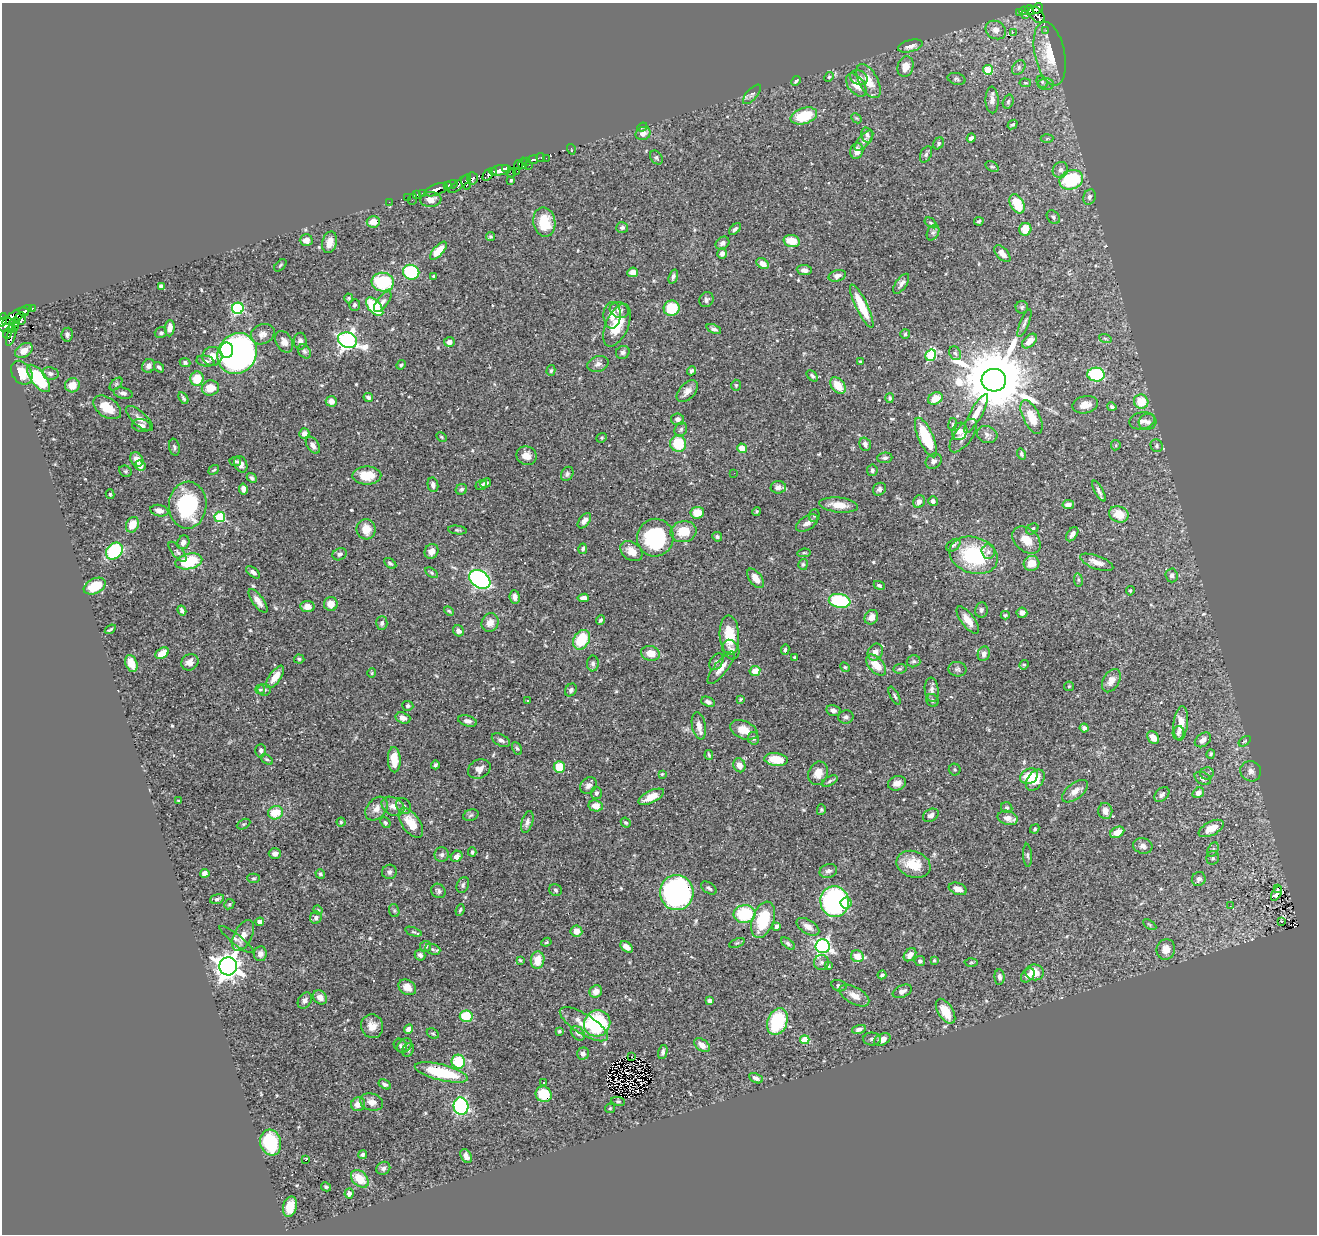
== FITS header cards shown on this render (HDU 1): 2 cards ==
NAXIS1  =                 1315
NAXIS2  =                 1232

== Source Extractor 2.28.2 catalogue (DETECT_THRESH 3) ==
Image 1315 x 1232 px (HDU 1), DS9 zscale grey, 1 PNG px = 1 image px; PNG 1319 x 1236 px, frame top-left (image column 1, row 1232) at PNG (2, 3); each listed source drawn as its Kron ellipse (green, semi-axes under 4 px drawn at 4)
Background 0.557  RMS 0.021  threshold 0.0639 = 3 sigma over >= 5 px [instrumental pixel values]
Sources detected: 576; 7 with non-positive FLUX_AUTO (blend fragments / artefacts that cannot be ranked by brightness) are neither listed nor drawn; of the other 569, the 500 brightest by FLUX_AUTO listed and drawn (69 fainter detections omitted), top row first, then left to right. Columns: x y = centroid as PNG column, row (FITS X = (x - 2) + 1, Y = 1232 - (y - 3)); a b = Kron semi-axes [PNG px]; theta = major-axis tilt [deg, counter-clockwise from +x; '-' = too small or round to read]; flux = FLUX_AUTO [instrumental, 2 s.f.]
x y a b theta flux
1038 8 5 4 - 91
1030 10 5 3 - 74
1024 11 5 3 - 55
1020 12 3 3 - 14
1026 15 3 3 - 3.4
1037 15 10 6 -47 180
996 30 11 8 -31 11
1046 30 3 2 - 3.5
1013 32 2 2 - 1500
910 46 12 6 16 8.6
1050 54 32 15 -78 51
905 67 10 7 73 16
1019 68 8 6 55 4.5
988 70 5 5 - 42
829 77 5 4 - 1.8
859 78 9 7 -21 8.2
956 79 9 5 -15 3.3
796 81 5 3 - 2.7
868 81 19 9 -62 25
1042 82 6 5 - 3.2
1025 83 6 4 -6 1.7
1046 84 8 6 0 4.5
856 85 13 8 -52 16
752 94 12 5 48 4.3
992 100 13 6 -89 8.2
1008 102 7 5 72 2.7
804 116 14 8 17 50
856 118 6 4 -43 2
1013 124 5 4 - 2.8
642 127 5 4 - 1.7
643 134 7 6 - 8.2
867 135 7 5 -77 3.6
971 138 4 3 - 4.6
1047 139 6 4 3 1.8
864 141 12 5 49 6.4
939 143 6 5 - 2.6
571 149 5 3 - 5
857 151 8 6 75 13
926 154 8 5 64 3.1
541 157 4 3 - 47
656 157 8 5 -53 2.9
546 158 2 2 - 2.7
533 160 5 3 - 83
526 161 3 2 - 6.8
523 163 6 3 77 32
518 165 5 2 - 13
528 165 3 2 - 14
992 167 7 4 -32 2.3
506 168 3 3 - 110
500 170 11 5 9 620
1060 170 8 7 - 5.8
493 171 3 2 - 17
517 171 2 2 - 3.5
511 173 4 2 - 8.6
488 175 7 3 55 120
473 178 6 5 - 170
511 180 4 3 - 2
1071 180 12 9 21 100
466 182 7 5 -77 110
451 184 6 3 18 240
460 184 14 4 39 150
447 185 3 3 - 90
436 190 12 5 20 440
422 193 2 2 - 7.9
417 194 3 2 - 10
407 197 2 2 - 4
1089 197 8 6 69 4.8
412 199 6 2 68 13
431 200 10 7 5 11
389 202 2 2 - 3.6
1017 204 10 6 -62 40
1053 217 7 5 -50 3.3
979 221 5 3 - 2.2
373 222 6 6 - 13
544 222 15 11 -79 41
931 223 7 3 -35 1.9
622 228 6 5 - 3.3
735 229 7 4 44 3.2
1025 229 6 6 - 24
933 233 8 5 62 3.6
491 236 4 4 - 2
306 240 6 6 - 9.8
792 241 8 6 -14 26
330 242 11 7 75 13
722 243 7 6 - 5.3
438 251 11 5 48 27
722 253 5 5 - 5.7
1002 254 10 5 -46 9.3
763 263 7 5 -35 10
280 265 7 4 45 2.2
804 270 7 5 -6 6.9
411 272 8 7 - 110
633 272 5 4 - 8.4
434 276 4 3 - 2.2
673 276 7 4 73 3.8
837 276 9 5 17 6.7
383 282 11 9 -6 86
901 284 11 5 55 5.6
161 286 4 3 - 3.3
349 298 5 4 - 1.8
706 300 8 6 56 4.5
383 302 12 5 53 5.3
355 305 6 5 - 2.9
862 306 24 6 -64 45
375 307 11 6 -49 79
1022 307 6 6 - 2.9
32 308 3 3 - 37
238 308 6 5 - 160
672 308 8 7 - 50
619 310 10 7 -18 6.9
24 312 5 3 - 150
17 315 17 5 32 250
612 315 13 8 88 12
21 318 6 5 - 220
2 320 7 3 75 150
15 322 5 4 - 210
1024 323 15 4 68 4.2
6 325 9 7 -5 290
617 325 23 11 66 38
13 328 6 3 30 42
170 328 8 5 85 12
714 329 8 4 -24 4
161 333 6 5 - 3.5
7 334 5 3 - 110
262 334 12 9 26 9.3
905 334 5 5 - 2.2
67 335 7 5 80 4.1
11 337 10 3 71 13
1105 338 6 4 -19 2.5
347 340 9 7 -20 560
300 341 8 6 88 5.2
1030 341 9 5 43 13
284 342 11 8 -62 9.5
449 342 5 5 - 5.7
24 350 10 6 32 15
226 350 7 7 - 64
304 351 8 5 -56 3.5
623 352 7 6 - 4.3
237 353 21 19 54 780
955 353 7 5 -58 3.2
931 355 6 5 - 98
212 356 10 9 - 16
205 361 9 5 -11 5.2
185 362 5 4 - 3.5
860 362 4 3 - 2.3
598 364 11 8 17 6.1
401 365 5 4 - 2.7
149 366 7 6 - 6.9
159 367 6 4 -48 2.9
551 370 5 4 - 2.2
691 371 5 4 - 2.8
22 373 13 9 -55 27
50 373 8 6 -10 5.3
1096 375 8 7 - 110
812 376 6 4 -45 2.9
39 378 16 7 -52 99
197 379 7 6 - 34
994 380 12 11 - 16000
116 384 8 4 45 2.9
72 385 7 7 - 18
736 385 5 4 - 1.8
838 386 9 6 -50 25
210 388 9 7 14 21
687 391 13 8 48 11
123 393 9 5 -13 4.7
368 397 5 4 - 3.3
183 398 6 4 -57 3
889 398 5 4 - 2.7
935 399 8 5 28 24
331 401 5 5 - 11
1141 402 7 7 - 39
1085 405 13 8 11 14
107 407 16 9 -34 29
1112 407 5 4 - 3.4
976 413 22 6 61 17
1031 417 18 8 -64 26
139 418 17 7 -42 9.3
677 419 6 6 - 4.6
1142 421 13 8 12 8.5
1148 422 9 8 - 6.2
952 424 6 3 81 1.7
142 426 9 6 -9 6.5
681 429 7 6 - 3.5
960 431 9 7 71 11
304 433 5 5 - 7.2
987 434 10 8 -18 5.8
963 436 20 8 53 9.3
442 437 6 4 -29 1.8
926 437 21 7 -66 77
602 438 5 4 - 2
678 444 8 8 - 48
865 444 7 5 -73 4.9
313 445 9 5 -56 6.5
1116 445 5 4 - 1.8
1157 446 6 6 - 3.2
174 447 8 5 -80 3.3
742 448 5 4 - 17
1022 454 5 4 - 2.7
527 456 10 9 - 12
885 458 8 5 5 3.2
137 459 7 6 - 11
235 461 6 4 -10 2.2
934 461 8 7 - 5.1
241 464 9 6 -67 7.4
140 465 5 5 - 7.4
214 470 6 3 37 2.2
872 470 6 5 - 3.3
125 471 6 5 - 2.5
734 473 2 2 - 1.9
567 474 7 6 - 3.4
367 475 14 9 1 34
252 478 5 4 - 3.7
486 483 6 4 29 3.4
433 485 7 5 -78 5.1
481 485 6 5 - 3
778 487 7 6 - 6.8
243 489 5 4 - 6
461 489 6 5 - 3.1
879 489 7 6 - 4.3
1099 491 12 4 -61 4.8
110 494 5 3 - 1.8
933 501 5 4 - 4.4
919 502 6 5 - 7.2
188 505 23 19 86 130
839 505 19 7 -6 20
1068 505 6 4 10 5.7
159 511 9 5 -11 8.6
757 512 4 4 - 1.8
697 513 7 6 - 19
1119 514 10 8 -20 24
814 515 6 5 - 2.6
220 517 5 5 - 98
584 521 9 5 52 7.7
807 523 12 6 31 7.4
132 525 8 6 59 19
366 529 10 9 - 21
1032 529 6 5 - 3.9
457 530 9 4 -7 2.4
683 532 13 10 11 30
1072 534 8 5 55 6.6
717 537 5 4 - 3
655 538 19 18 - 120
1026 540 16 11 -41 20
183 542 7 6 - 6
953 545 8 5 38 2.9
583 549 5 4 - 3.3
114 551 9 7 46 120
432 551 7 6 - 12
631 551 12 8 -35 15
177 552 12 5 -51 4.2
988 552 7 7 - 4.8
804 553 7 4 7 2.2
340 554 7 6 - 4.3
974 555 25 18 -18 110
189 561 13 7 12 75
1097 562 17 6 -20 12
390 563 7 4 -32 2.8
1031 563 8 7 - 18
803 564 5 5 - 2.6
253 572 8 4 -37 4.3
432 573 7 4 -32 2.2
1172 575 7 6 - 4.2
755 578 11 6 -54 14
480 579 11 8 -34 350
1078 580 7 3 -82 2.2
879 585 6 4 -26 2.9
95 586 12 7 25 37
1130 591 5 4 - 2
515 597 7 5 -81 6.4
583 598 6 4 8 7
258 601 14 5 -54 10
840 601 11 7 -9 110
331 604 7 7 - 14
307 606 7 5 -8 11
981 610 8 6 79 4.2
182 611 5 4 - 3.5
449 611 6 3 -44 1.8
1022 613 5 5 - 5.3
1005 615 4 3 - 1.8
871 617 7 6 - 10
600 620 5 4 - 2.3
968 620 16 6 -53 15
382 623 7 5 86 3.6
490 623 9 8 - 12
110 629 6 2 35 2.2
458 631 6 5 - 7.3
729 635 20 9 -86 37
581 640 10 7 59 50
731 650 10 8 -62 7
785 650 5 4 - 2.5
875 652 9 7 58 10
162 653 7 5 35 21
650 653 9 7 -15 17
984 654 7 6 - 6.8
794 658 4 2 - 1.7
299 659 5 4 - 2.6
913 661 7 6 - 2.8
190 662 9 8 - 10
716 662 9 6 56 3.8
131 663 9 5 -68 22
593 663 8 6 -89 3.9
876 665 12 7 -47 25
1024 665 5 4 - 1.7
845 667 5 4 - 1.9
721 668 20 6 52 15
900 669 7 4 6 2.3
957 669 9 7 -7 4.1
755 671 5 5 - 18
372 673 4 4 - 1.6
275 677 13 6 54 17
1111 681 12 8 61 11
1069 686 5 4 - 1.7
260 689 4 4 - 1.9
264 690 6 5 - 4.2
571 690 7 5 53 3.2
932 690 12 7 -84 6.4
894 696 10 4 -62 2.9
741 699 4 3 - 1.7
528 700 3 3 - 6
932 700 6 6 - 2.8
708 702 7 4 -24 4.4
408 706 5 5 - 2.8
833 711 7 5 -13 5.1
846 717 8 6 10 4.1
403 718 7 5 -18 6.9
467 721 9 5 -15 5.5
1181 723 17 7 84 19
699 726 14 7 -79 10
1084 728 4 4 - 3.8
744 730 14 9 -22 20
1178 733 7 5 80 3.7
753 738 6 5 - 3.6
1153 738 7 5 -53 13
501 740 10 5 -28 5.5
1203 740 9 6 37 8.6
1245 741 7 3 35 1.7
517 748 7 4 -61 2.3
261 751 6 5 - 3.8
1211 754 5 4 - 2.4
709 755 5 3 - 2
267 759 7 4 -35 2.3
776 759 12 6 -6 32
394 760 12 6 -88 25
435 765 4 3 - 2.8
739 765 7 6 - 9.7
559 767 6 5 - 33
479 769 12 9 26 8.9
955 770 6 6 - 2.2
1251 771 10 10 - 7.8
818 773 12 9 69 14
1207 773 6 6 - 3.5
662 774 3 3 - 1.7
1029 776 9 7 34 31
1203 778 9 6 -29 5
1035 780 12 7 54 24
830 781 8 4 26 2.8
897 783 9 7 18 9.8
588 785 9 7 41 6.3
1075 791 15 8 38 11
596 793 6 5 - 4.2
1198 793 6 5 - 7
1162 794 9 6 45 3.6
651 797 14 6 26 18
178 801 3 3 - 1.8
393 806 12 8 -28 11
404 806 8 6 -49 4.4
596 806 7 5 -10 15
1007 808 6 5 - 2.8
376 809 13 9 49 11
821 810 5 4 - 2
1105 811 8 7 - 9.1
276 813 7 6 - 32
471 815 8 5 18 3.2
931 815 8 6 30 6.7
1008 818 10 7 -17 11
341 822 4 4 - 1.9
527 822 11 5 73 5.8
626 822 5 4 - 3
385 823 5 4 - 2.2
411 823 17 9 -54 29
244 824 7 5 27 2.4
1211 828 14 6 27 19
1035 829 5 3 - 1.7
1117 832 7 5 29 14
1143 846 10 7 -15 6.2
1213 849 7 5 64 3
472 852 4 4 - 2.4
275 853 6 5 - 6.4
442 855 7 7 - 4.1
1028 855 11 4 -87 2.9
457 856 6 5 - 7.5
1213 858 7 6 - 3.4
913 864 17 13 -20 35
828 871 9 7 15 5.5
389 872 7 7 - 4.6
205 873 4 4 - 15
320 874 5 4 - 2.4
253 878 6 4 1 2.3
1199 879 7 6 - 5.8
463 885 8 6 66 3.9
709 888 9 5 -34 3.6
1277 888 3 2 - 21
958 889 9 6 -21 12
555 890 7 5 -24 3.1
438 891 8 6 -47 3.8
677 893 17 17 - 390
1276 894 8 4 62 2.1
217 899 7 4 16 3.3
835 902 15 14 - 300
846 903 5 5 - 11
229 904 5 4 - 1.9
1230 906 3 3 - 1.8
318 910 5 4 - 2
460 910 6 2 68 1.7
394 911 7 5 -70 2.3
745 914 11 9 5 73
316 918 6 6 - 4.9
763 920 19 10 70 64
1281 921 3 2 - 2.5
260 922 4 4 - 7.5
1150 925 7 4 -32 2.2
777 926 4 3 - 5.8
808 927 13 7 -32 9.3
576 931 6 5 - 14
413 932 8 4 -20 2.1
243 935 17 9 64 13
236 940 21 5 -38 6.2
546 942 5 4 - 1.9
737 943 8 4 22 2.4
788 944 8 4 -38 3.1
425 946 5 5 - 2.9
823 946 7 7 - 350
626 947 7 4 -39 8.4
433 949 8 5 -19 3.6
1166 949 10 9 - 15
260 954 7 6 - 7.4
420 955 6 5 - 5.2
910 955 7 5 50 8.1
857 956 6 5 - 18
520 960 4 4 - 1.8
538 960 8 7 - 26
934 960 4 3 - 1.7
920 961 5 5 - 3.3
821 962 7 7 - 4.3
971 962 6 4 2 2.2
228 966 9 9 - 1500
828 966 4 3 - 2
1035 972 9 8 - 26
882 975 4 3 - 3.3
1028 975 8 5 47 5.2
999 977 7 5 -88 5
839 986 8 5 -16 4
407 987 9 7 -32 11
596 991 6 6 - 9.5
902 991 10 6 24 5.6
854 996 16 8 -29 14
320 997 8 6 -47 10
305 1001 8 6 58 5.6
710 1001 4 3 - 3.8
946 1011 14 7 -58 33
466 1016 6 5 - 47
777 1022 14 9 69 87
597 1023 13 12 - 120
584 1024 28 10 -32 26
372 1026 12 11 - 15
409 1029 5 4 - 7.6
859 1029 7 4 16 5.3
559 1031 3 3 - 2
433 1033 6 4 -29 2
578 1033 8 6 -48 4.9
872 1039 9 6 -1 3.5
882 1039 9 5 23 11
805 1040 4 4 - 36
404 1045 8 6 45 3.8
702 1045 8 5 -38 11
400 1046 7 6 - 3.3
408 1050 7 5 59 3.3
663 1052 7 4 76 4.1
583 1054 6 6 - 5.5
632 1057 3 2 - 3.1
458 1062 7 6 - 67
441 1072 27 8 -14 76
756 1078 7 4 -26 4.6
544 1082 3 3 - 5.6
385 1084 7 4 -29 3.3
544 1094 8 8 - 35
618 1101 7 4 -12 2.2
371 1102 12 8 -16 11
358 1104 7 6 - 11
461 1106 9 7 -80 220
610 1108 5 5 - 1.8
271 1142 13 10 -74 89
363 1155 4 4 - 2.9
466 1156 7 5 -59 8
306 1160 3 3 - 22
383 1168 7 6 - 4.5
360 1179 10 7 -45 28
326 1187 5 4 - 2.2
349 1193 5 4 - 5.9
290 1207 10 6 75 24
At the frame edge (FLAGS 8, measured only in part): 1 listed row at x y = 2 320
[69 fainter detections neither listed nor drawn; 7 non-positive-flux detections neither listed nor drawn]